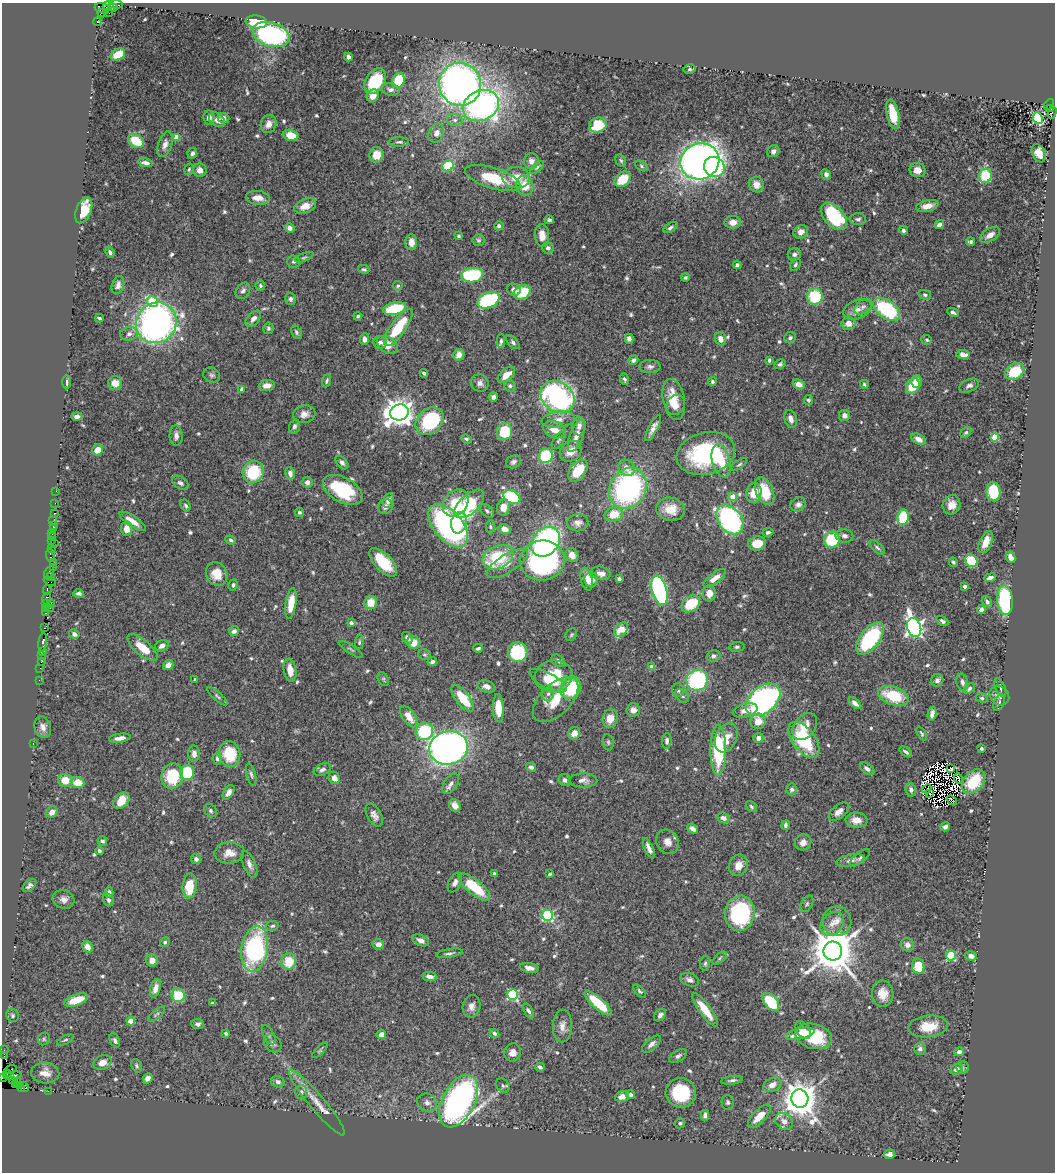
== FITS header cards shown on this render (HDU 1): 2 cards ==
NAXIS1  =                 1053
NAXIS2  =                 1170

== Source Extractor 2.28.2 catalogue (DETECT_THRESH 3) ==
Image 1053 x 1170 px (HDU 1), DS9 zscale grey, 1 PNG px = 1 image px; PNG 1057 x 1174 px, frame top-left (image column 1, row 1170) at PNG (2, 3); each listed source drawn as its Kron ellipse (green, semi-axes under 4 px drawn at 4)
Background 1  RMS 0.031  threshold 0.0927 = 3 sigma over >= 5 px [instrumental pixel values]
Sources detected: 661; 11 with non-positive FLUX_AUTO (blend fragments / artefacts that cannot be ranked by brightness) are neither listed nor drawn; of the other 650, the 500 brightest by FLUX_AUTO listed and drawn (150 fainter detections omitted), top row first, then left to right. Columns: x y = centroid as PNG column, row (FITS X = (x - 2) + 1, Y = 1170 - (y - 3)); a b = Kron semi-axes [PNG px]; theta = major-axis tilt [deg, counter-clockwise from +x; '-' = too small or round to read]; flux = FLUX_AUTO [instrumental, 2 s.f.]
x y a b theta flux
116 4 7 3 -6 280
108 5 6 3 30 440
113 7 4 2 - 68
102 8 7 5 -17 230
102 13 4 3 - 300
109 13 2 2 - 35
97 22 4 3 - 580
256 22 11 6 -7 71
271 35 19 12 -18 350
118 54 8 5 27 40
348 57 4 3 - 7.8
690 69 6 4 13 4.1
398 80 8 6 68 78
375 81 14 9 58 94
460 84 21 21 - 1200
390 90 9 6 -13 8.2
373 96 7 5 57 13
1049 104 6 3 52 200
481 106 19 15 25 780
1051 108 3 3 - 190
1052 112 6 3 75 240
893 114 15 6 -78 58
209 118 7 5 -84 13
223 118 6 5 - 9
1038 118 6 4 -64 260
217 120 9 6 -41 13
455 120 8 6 -15 7.4
269 124 9 7 71 13
598 125 9 7 24 67
436 133 10 7 65 15
291 135 8 5 -14 30
177 137 4 4 - 34
136 141 9 6 -33 59
399 142 10 4 0 4.8
165 144 13 6 72 13
773 151 6 5 - 8.2
192 153 6 4 63 6.4
1039 153 9 6 -63 19
376 155 8 7 - 29
531 161 8 7 - 10
621 161 6 5 - 4
700 161 20 18 24 1700
145 163 7 4 -10 8.5
448 166 6 5 - 99
641 166 7 4 -30 3.8
537 167 8 4 43 4.5
714 167 10 10 - 110
189 169 6 4 73 3.5
200 170 7 6 - 13
917 170 8 7 - 18
826 174 5 4 - 7.7
985 176 7 6 - 76
516 177 14 10 -4 36
493 178 28 10 -17 92
622 179 9 6 39 55
756 184 8 7 - 18
525 185 10 8 -80 37
258 198 12 7 -6 21
305 206 11 7 22 22
927 206 11 5 14 19
84 210 14 7 69 56
834 216 16 9 -48 140
858 219 8 6 -2 5.6
549 220 5 4 - 3.9
733 222 8 6 3 14
939 225 5 4 - 8.6
499 226 5 4 - 5.8
290 228 5 4 - 10
670 228 8 4 29 5
903 230 4 4 - 5.5
801 232 7 6 - 14
542 235 11 7 -87 20
990 235 11 6 31 14
459 236 4 4 - 3.7
479 240 6 5 - 4.4
411 242 8 6 -89 16
970 242 4 3 - 4
548 248 5 5 - 6.8
110 252 5 4 - 4.9
794 254 7 6 - 7.6
304 257 10 4 23 4.2
294 262 6 6 - 4.5
795 264 7 4 58 4.3
737 265 4 4 - 4.8
364 269 6 4 -13 4.2
472 275 11 7 7 150
685 277 4 4 - 4.2
118 285 9 6 73 10
260 286 5 5 - 3.6
398 286 5 5 - 3.9
514 290 7 6 - 8.3
243 291 9 6 54 7.4
522 292 9 6 24 77
925 295 6 4 -20 3.8
815 296 8 7 - 90
290 299 6 5 - 5.8
488 300 11 7 24 200
153 302 5 5 - 110
863 307 10 6 37 7.2
395 309 12 6 13 91
886 309 15 9 -36 190
857 310 15 9 21 17
953 312 6 3 -27 5.7
358 316 4 4 - 3.8
99 318 4 3 - 3.9
253 319 9 5 47 9.7
156 323 21 19 47 920
848 323 7 6 - 15
398 327 22 7 54 85
268 328 6 5 - 4.2
296 332 7 4 -60 4.5
129 334 9 6 9 9.1
790 338 6 5 - 4.9
365 339 6 4 84 10
629 339 5 4 - 7.8
721 339 7 5 -70 14
927 340 5 5 - 3.7
501 341 7 4 88 4.2
380 342 7 6 - 7.1
513 342 8 4 -47 4.7
387 345 11 8 -35 29
459 355 6 5 - 14
963 355 6 4 -7 20
633 360 5 4 - 6.4
769 360 4 3 - 3.5
780 364 6 4 29 4.3
650 366 10 6 1 7.7
1015 372 10 7 30 73
424 373 4 3 - 6.1
212 375 8 7 - 5.8
506 375 10 6 42 26
624 379 6 4 -67 4
326 381 7 4 70 4.6
712 381 4 4 - 3.9
67 382 7 3 90 4.4
916 382 6 5 - 18
115 383 7 7 - 18
480 383 9 8 - 8.8
799 384 6 5 - 17
864 384 4 4 - 3.6
267 386 8 5 6 16
510 386 6 5 - 4.6
913 386 8 6 55 66
969 386 10 6 24 7.7
242 389 4 3 - 12
493 397 5 4 - 6.6
558 397 18 14 -38 500
674 399 21 11 -79 41
808 400 5 4 - 3.9
676 405 10 9 - 16
399 412 9 8 - 2600
304 414 11 8 7 13
844 415 5 5 - 10
77 416 5 4 - 7.7
791 419 9 6 -71 13
558 420 17 8 6 18
430 421 16 12 44 150
294 426 7 5 71 5.9
579 426 9 7 84 10
653 428 15 4 62 12
555 430 11 8 -20 25
505 431 9 7 81 82
966 432 6 4 48 4
176 436 10 6 -89 11
576 436 17 6 70 19
995 437 4 4 - 80
466 439 5 4 - 3.6
919 439 8 5 -27 12
559 440 10 5 57 4.8
97 450 6 5 - 27
571 451 12 9 40 23
706 453 30 21 13 230
546 456 7 7 - 100
721 461 17 9 -75 48
513 462 8 6 27 6.6
342 463 8 5 -49 6.7
739 464 9 4 34 4
626 468 9 7 -46 15
578 471 12 7 54 54
253 472 11 10 - 120
290 473 6 5 - 9.9
307 482 5 5 - 7.7
180 483 9 6 -34 6.7
628 488 21 17 60 410
343 490 22 12 -30 110
56 491 2 2 - 15
765 491 14 8 -66 62
993 492 9 7 -86 97
754 493 10 7 76 35
512 497 9 6 -28 190
733 497 4 4 - 35
388 501 7 5 73 10
55 503 2 2 - 32
456 503 15 11 50 47
469 504 18 9 43 190
798 505 8 6 26 8.3
952 505 10 8 69 18
186 506 6 4 -58 4.2
385 507 7 7 - 8.5
503 507 8 6 82 19
670 509 14 11 -12 37
487 511 8 5 -49 5
299 512 5 4 - 3.8
54 513 3 3 - 69
614 514 9 7 14 40
903 517 8 5 82 130
730 519 16 11 -52 450
53 521 2 2 - 15
133 521 15 5 -34 22
459 523 11 8 80 44
578 523 10 8 6 11
53 525 3 2 - 25
448 526 25 14 -50 540
490 527 7 4 87 3.5
53 529 2 2 - 40
126 529 7 5 -84 24
504 529 6 5 - 16
768 532 5 4 - 4.9
52 533 3 2 - 66
844 536 9 7 -11 8.3
52 537 3 3 - 59
52 540 2 2 - 94
231 540 5 4 - 4.1
832 540 8 7 - 100
546 542 16 12 49 450
986 542 12 6 66 28
54 543 2 2 - 49
757 543 9 7 11 40
877 548 9 4 -42 5.1
51 549 3 2 - 67
50 555 6 3 -82 110
572 555 7 6 - 19
498 557 16 11 25 120
1010 557 6 4 -62 12
542 561 22 20 5 410
971 561 6 6 - 81
383 562 18 8 -46 73
953 562 4 3 - 4
53 563 2 2 - 85
507 563 23 9 32 24
53 567 2 2 - 34
49 572 7 3 67 200
601 573 10 6 -12 16
217 574 12 10 -62 32
51 576 3 3 - 95
715 578 13 5 38 21
990 578 6 4 21 10
587 579 12 6 -77 26
619 579 4 4 - 4.4
591 580 7 6 - 16
50 581 6 3 -27 99
233 585 5 4 - 4.9
965 586 3 3 - 7.9
47 590 5 2 - 200
659 590 15 7 -74 420
79 593 5 3 - 5.5
709 593 8 6 -90 18
47 598 6 3 75 170
1005 600 14 7 -85 230
987 602 6 4 -56 5
51 603 2 2 - 65
291 603 16 5 81 43
371 603 7 6 - 33
46 604 2 2 - 22
691 604 10 7 36 71
45 608 3 2 - 69
50 608 2 2 - 59
981 610 4 4 - 8.8
46 613 4 2 - 64
942 621 7 4 -34 4.8
351 623 4 4 - 7.7
914 627 9 7 -71 920
45 628 3 3 - 55
621 629 8 5 45 55
234 631 5 5 - 7.6
74 634 5 4 - 7.9
571 635 7 5 56 3.6
407 638 6 5 - 7.2
870 639 19 9 52 200
43 642 9 3 82 240
359 642 7 4 85 3.9
413 642 7 6 - 27
162 646 7 5 25 8.9
737 647 7 5 6 4.4
143 648 18 7 -41 43
478 648 5 3 - 3.9
351 649 14 3 -34 4.2
42 651 2 2 - 42
518 652 10 9 - 130
41 655 2 2 - 53
424 655 6 5 - 3.7
713 656 7 5 18 5.9
558 661 7 5 -43 5.7
41 662 2 2 - 30
432 662 5 4 - 5.9
168 665 5 4 - 12
652 667 4 4 - 18
40 668 2 2 - 38
290 670 12 6 -81 27
554 676 19 15 10 78
383 679 7 5 -62 3.7
39 680 2 2 - 21
195 680 4 3 - 6.1
697 680 11 10 - 220
937 680 6 6 - 7.1
548 681 20 7 -28 32
962 682 9 5 -76 6.6
486 686 9 6 -17 11
571 688 12 9 58 130
1000 688 10 5 -67 4.9
969 689 6 4 40 4.4
678 690 7 6 - 4.8
548 694 7 5 74 5.8
999 695 10 9 - 11
217 696 13 4 -42 4.9
682 696 8 5 -45 5
893 696 16 9 -18 81
463 698 16 7 -51 62
982 698 6 4 -15 3.5
556 699 28 15 45 62
763 700 20 13 41 730
855 703 7 4 -41 10
999 703 9 5 65 4.7
498 708 14 5 -87 45
633 710 7 6 - 9.8
745 710 13 6 15 17
932 714 7 4 78 8.3
409 716 12 6 -55 26
610 718 9 7 74 24
758 721 8 7 - 24
43 727 11 8 -73 13
805 727 15 10 50 27
424 731 9 8 - 130
574 733 6 6 - 13
922 733 7 4 -60 3.7
120 738 11 4 8 13
726 738 15 10 67 28
758 738 5 5 - 12
804 740 21 11 -53 140
667 741 8 5 86 7
608 742 8 5 -80 4.1
33 743 3 2 - 130
449 748 19 16 12 1500
981 748 3 3 - 5.1
718 750 25 8 90 170
906 752 7 4 -37 5.3
194 754 8 5 -88 12
230 754 13 10 -82 66
217 759 6 4 -84 5.6
531 767 5 4 - 6
867 769 8 5 -37 8
950 769 3 2 - 3.5
322 770 9 5 26 7.3
187 772 7 7 - 95
251 775 11 4 -76 5.8
172 776 13 10 75 98
334 778 6 5 - 12
958 779 6 3 -67 8.7
65 780 7 6 - 31
565 780 6 6 - 7.4
583 780 14 7 1 11
974 782 14 9 48 59
77 783 7 5 -5 34
451 784 11 6 56 9.7
792 789 6 5 - 6
927 789 5 2 - 4.2
911 790 7 5 -80 7
229 792 8 5 57 11
930 793 3 2 - 3.5
952 800 5 3 - 12
121 801 9 6 49 38
455 806 7 5 -60 16
751 807 6 4 -42 3.5
211 811 7 5 -49 5
52 812 6 5 - 15
839 812 12 6 41 14
374 815 12 7 -61 12
723 818 6 5 - 11
856 820 11 7 -4 18
786 825 5 3 - 5.3
945 827 5 4 - 7
693 829 6 4 -36 10
102 841 5 4 - 4.9
668 842 12 10 -60 16
803 842 9 7 38 13
649 848 11 4 -66 11
99 851 4 3 - 5.4
229 853 15 10 2 21
860 858 12 5 39 5.4
196 859 5 5 - 8.6
850 860 14 6 11 11
249 864 14 6 -67 11
738 865 11 9 68 20
494 873 3 3 - 3.7
550 874 4 3 - 5.4
455 883 10 6 64 9.2
29 885 8 5 41 6.4
190 886 12 7 85 52
474 887 20 7 -39 85
109 893 5 4 - 8.3
64 899 11 9 -16 12
108 900 6 5 - 6.3
807 904 9 5 61 4.7
740 913 18 15 83 230
548 915 5 5 - 290
837 921 14 14 - 23
832 924 13 10 46 19
272 926 6 5 - 4.3
421 940 9 5 -24 11
165 942 5 4 - 3.9
378 944 6 5 - 13
907 945 7 6 - 12
88 947 6 5 - 16
255 949 23 13 81 290
833 951 9 9 - 9300
449 953 13 3 9 5.7
951 956 5 5 - 140
971 956 6 4 -9 11
720 958 8 4 43 3.9
152 960 6 6 - 16
289 962 8 7 - 49
705 963 7 5 89 4.8
918 966 8 6 -80 53
529 968 9 5 -10 10
429 976 7 4 -7 9.2
690 980 10 6 -21 7.8
155 988 9 5 73 16
640 991 8 4 -46 3.7
883 994 13 10 -88 26
178 995 7 6 - 72
513 995 5 5 - 200
76 1000 12 5 19 45
771 1002 10 6 -51 120
213 1003 4 3 - 4.7
598 1003 17 5 -42 78
471 1006 11 8 78 13
705 1010 20 5 -54 43
528 1011 8 4 -58 5.5
157 1014 10 3 40 3.8
12 1015 7 6 - 4.6
660 1015 7 5 46 7.1
131 1021 4 4 - 38
198 1024 6 5 - 5.8
562 1026 16 9 88 17
928 1026 20 11 6 44
803 1030 10 6 -57 17
226 1033 3 3 - 3.8
494 1033 5 4 - 4.7
381 1034 5 4 - 14
800 1034 15 5 13 19
269 1035 10 5 -61 5
814 1036 19 12 -15 100
44 1039 6 5 - 3.6
65 1040 9 4 26 4
115 1040 7 4 -66 6.3
273 1043 10 7 -49 7.8
651 1044 11 5 41 10
920 1049 6 6 - 6.9
4 1050 2 2 - 20
320 1050 10 4 44 3.5
513 1052 9 8 - 15
959 1052 5 4 - 11
4 1055 4 2 - 52
678 1056 10 5 33 6.3
103 1063 9 7 19 19
137 1066 7 5 -70 4.4
540 1067 5 3 - 4.7
962 1068 6 6 - 4.4
11 1069 6 3 15 190
956 1069 6 5 - 9.7
45 1073 14 10 -4 22
7 1074 4 2 - 39
13 1076 9 3 9 270
3 1077 3 3 - 79
148 1078 5 4 - 11
732 1080 11 4 7 6.1
13 1081 4 3 - 120
17 1082 3 2 - 38
278 1082 7 5 -15 7.3
15 1085 2 2 - 38
20 1085 4 2 - 150
503 1085 8 6 -49 4.9
772 1085 10 6 29 16
25 1087 5 3 - 210
22 1088 4 3 - 99
48 1091 2 2 - 27
301 1092 7 6 - 8.6
681 1093 15 14 - 110
630 1095 4 4 - 5.4
622 1097 7 5 15 15
800 1098 9 8 - 5100
459 1101 28 16 63 940
317 1102 42 7 -50 36
728 1102 7 6 - 5.1
427 1103 10 8 -23 11
705 1115 5 4 - 8.8
759 1116 15 6 46 34
784 1121 9 7 -41 14
680 1123 5 5 - 4.1
889 1154 5 4 - 9.9
At the frame edge (FLAGS 8, measured only in part): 3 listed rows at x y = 116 4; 108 5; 3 1077
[150 fainter detections neither listed nor drawn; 11 non-positive-flux detections neither listed nor drawn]